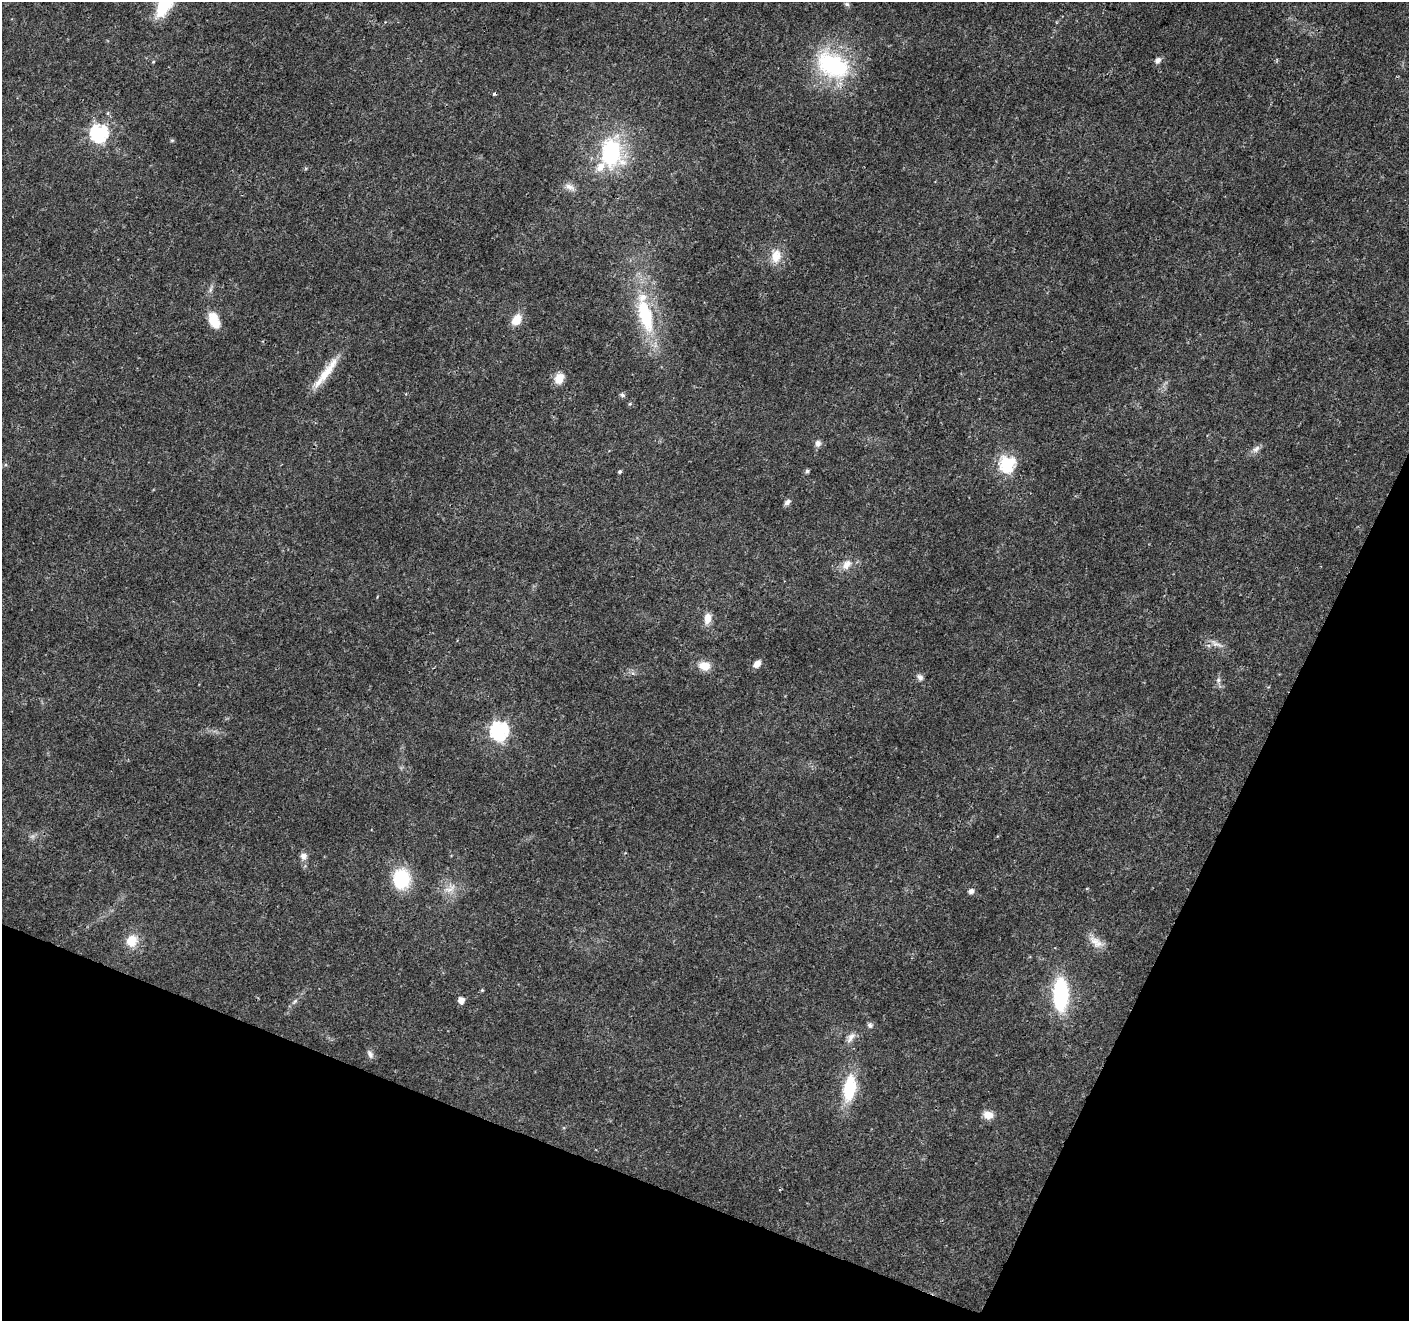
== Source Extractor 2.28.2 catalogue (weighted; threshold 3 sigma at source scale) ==
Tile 15 of 4 x 4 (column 3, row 4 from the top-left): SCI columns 2823-4229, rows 274-1592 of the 5637 x 5756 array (HDU 1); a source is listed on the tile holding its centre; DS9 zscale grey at full resolution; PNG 1411 x 1323 px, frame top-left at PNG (2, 2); no overlay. Shown black and unused: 21% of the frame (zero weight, under 3 of 4 exposures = <1% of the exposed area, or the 3 px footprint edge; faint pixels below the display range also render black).
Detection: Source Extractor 2.28.2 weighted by HDU 2 'WHT'; one run over the whole footprint, this tile lists its part. Background 0.0285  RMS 0.0024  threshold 0.0107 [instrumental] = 3 sigma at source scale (4.5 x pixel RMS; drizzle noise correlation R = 1.50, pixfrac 1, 0.0396/0.0396 arcsec/px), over >= 5 px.
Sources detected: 48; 1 cosmic-ray / hot-pixel residue — not listed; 2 inside a brighter listed object's ellipse — not listed separately; the other 45 listed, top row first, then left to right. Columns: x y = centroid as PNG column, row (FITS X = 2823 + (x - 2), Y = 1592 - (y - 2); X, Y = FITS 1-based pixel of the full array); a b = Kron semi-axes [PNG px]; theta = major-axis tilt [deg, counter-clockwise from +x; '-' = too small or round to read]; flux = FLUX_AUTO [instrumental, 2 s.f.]
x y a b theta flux
847 4 7 6 - 0.55
163 6 26 15 55 8.9
1158 60 9 7 43 0.96
833 65 42 28 -28 25
99 133 7 7 - 67
172 140 6 4 0 0.3
611 152 33 24 -83 24
570 187 17 7 -26 1.5
776 256 19 13 74 3.6
646 315 44 17 -74 17
214 320 19 11 -68 4.5
516 320 13 10 53 3.3
325 374 35 12 53 5.4
559 378 12 10 64 2.9
622 395 7 5 -27 0.49
630 404 6 5 - 0.31
818 443 8 7 - 1.1
1256 449 12 7 44 1.1
1007 463 7 7 - 47
620 471 4 4 - 0.39
807 471 6 6 - 0.39
787 502 9 6 41 0.8
847 564 16 10 53 2.3
707 618 13 8 85 2.4
1216 644 21 7 -26 1.7
757 664 10 7 46 1.5
704 666 15 11 -12 3
920 677 9 7 -56 0.94
1218 680 8 6 70 0.68
499 731 8 7 - 75
303 856 9 8 - 1.2
401 879 24 20 86 11
450 889 19 8 21 2.4
971 891 6 5 - 0.93
131 940 14 13 - 4.2
1096 942 22 11 -42 2.8
482 990 4 4 - 0.25
1060 994 26 12 90 26
461 1000 6 5 - 2.1
295 1001 10 4 40 0.62
870 1025 7 6 - 0.64
851 1037 17 7 55 1.5
370 1054 12 7 -66 0.96
850 1088 29 14 80 11
988 1115 11 9 -13 2.3
Isophote crosses this tile's border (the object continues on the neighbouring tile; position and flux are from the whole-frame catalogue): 1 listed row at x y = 163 6